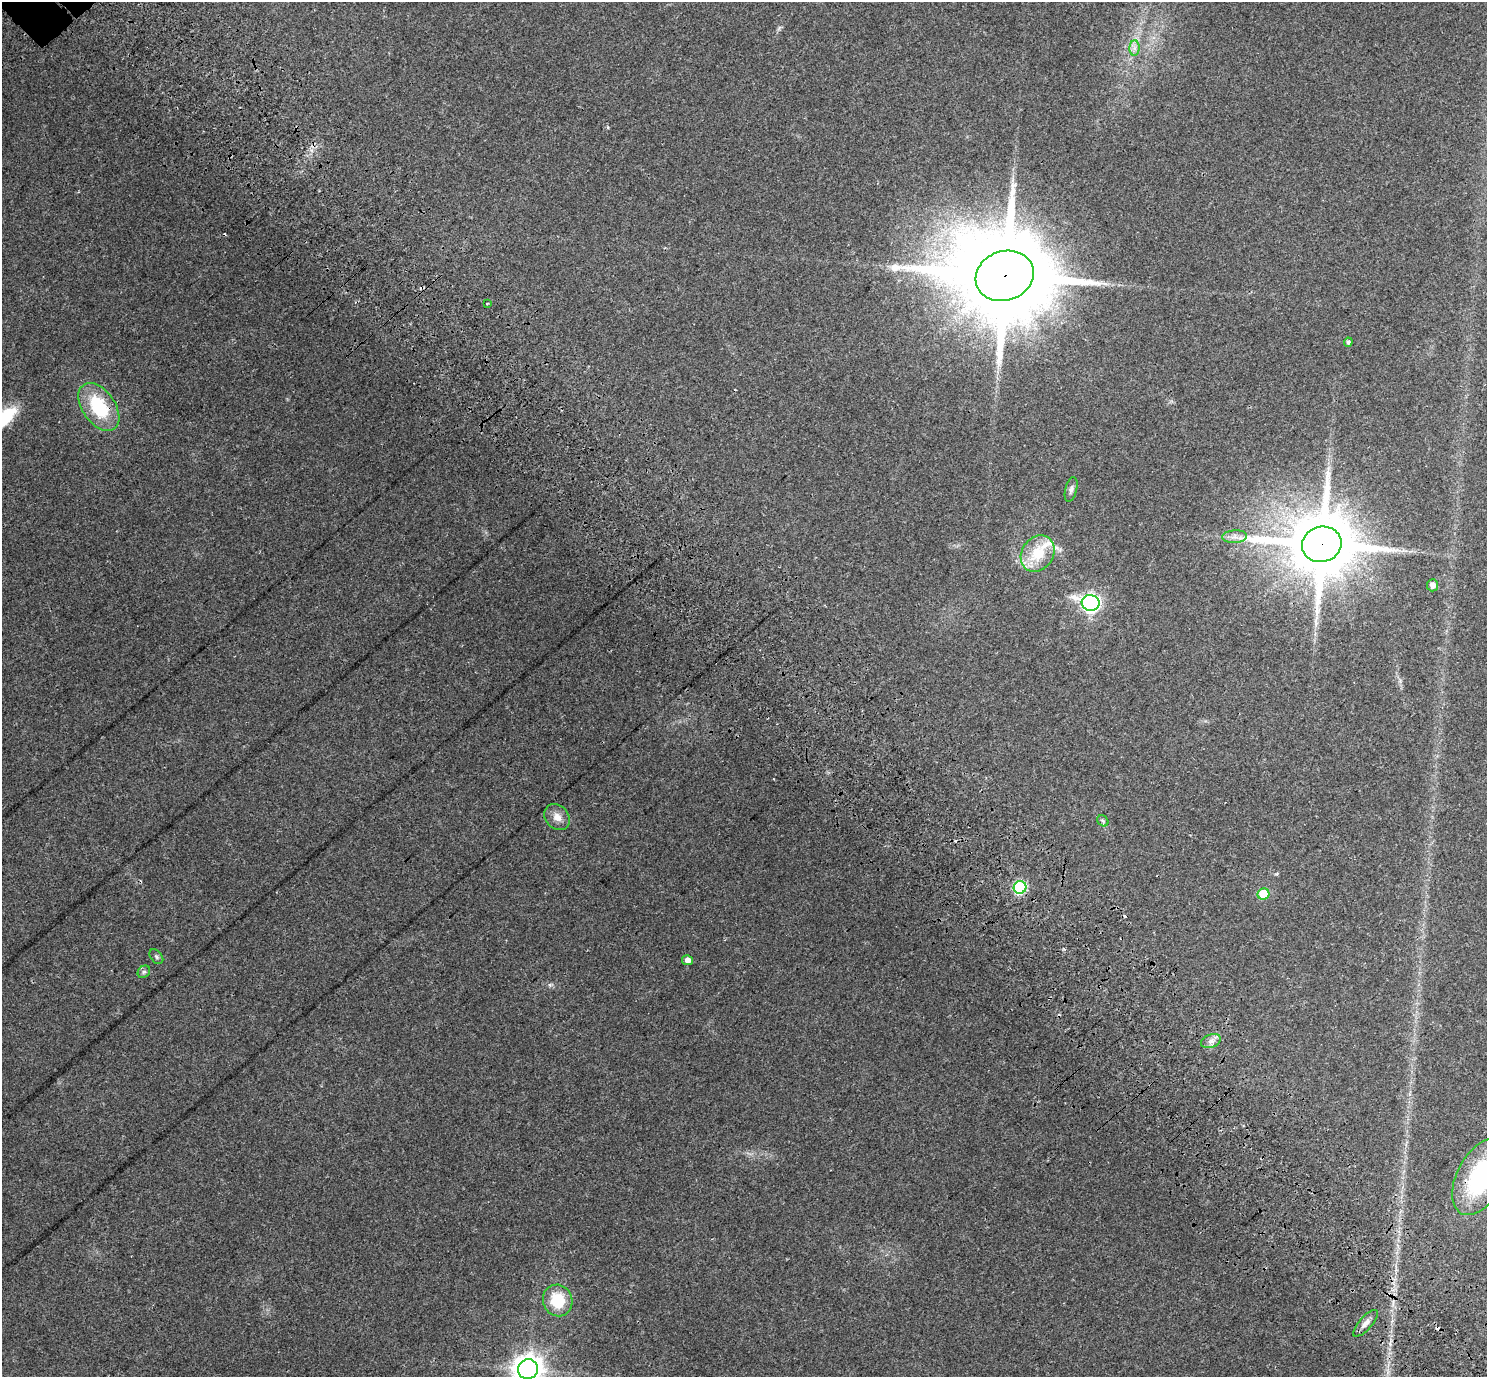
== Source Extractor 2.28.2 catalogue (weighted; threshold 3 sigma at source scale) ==
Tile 6 of 4 x 4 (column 2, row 2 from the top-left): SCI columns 1637-3121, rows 3138-4512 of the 6238 x 6212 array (HDU 1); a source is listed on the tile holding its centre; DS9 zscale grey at full resolution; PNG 1489 x 1379 px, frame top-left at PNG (2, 2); each listed source drawn as its Kron ellipse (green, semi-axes under 4 px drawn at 4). Shown black and unused: <1% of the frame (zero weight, under 3 of 4 exposures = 9% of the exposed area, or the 3 px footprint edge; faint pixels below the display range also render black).
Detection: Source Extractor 2.28.2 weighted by HDU 2 'WHT'; one run over the whole footprint, this tile lists its part. Background 0.109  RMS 0.0058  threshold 0.026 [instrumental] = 3 sigma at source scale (4.5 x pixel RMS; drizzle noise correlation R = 1.50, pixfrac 1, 0.0396/0.0396 arcsec/px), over >= 5 px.
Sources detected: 29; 5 cosmic-ray / hot-pixel residue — neither listed nor drawn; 1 inside a brighter listed object's ellipse — not listed separately; the other 23 listed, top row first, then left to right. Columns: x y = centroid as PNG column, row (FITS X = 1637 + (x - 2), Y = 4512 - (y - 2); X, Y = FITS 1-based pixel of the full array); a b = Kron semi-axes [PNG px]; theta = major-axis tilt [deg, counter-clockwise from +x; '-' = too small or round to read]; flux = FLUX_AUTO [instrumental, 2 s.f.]
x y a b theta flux
1134 48 8 5 90 2.1
1005 276 29 24 19 11000
487 303 3 2 - 0.63
1348 342 4 4 - 1.5
99 407 27 16 -55 33
1071 489 13 6 76 2
1235 537 12 6 3 3.2
1322 544 20 17 17 5300
1038 554 19 15 56 18
1432 585 6 5 - 3.1
1091 603 9 8 - 200
557 817 14 11 -47 5
1103 821 6 5 - 0.97
1020 887 6 6 - 75
1263 894 6 5 - 16
156 957 8 5 -51 1.2
687 960 5 5 - 3.4
144 972 7 5 43 1.2
1211 1041 10 6 21 2.7
1481 1177 42 23 61 72
558 1300 16 14 -67 19
1365 1323 17 6 48 3.5
528 1369 10 9 - 740
Overlapping masked pixels (flux is a lower limit): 4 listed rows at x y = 1005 276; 99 407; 1322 544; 1481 1177
Isophote crosses this tile's border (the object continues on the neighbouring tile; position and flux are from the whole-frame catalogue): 2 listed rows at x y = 1481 1177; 528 1369
Unlisted compact peaks at least as high as the median listed source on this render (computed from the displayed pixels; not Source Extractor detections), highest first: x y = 550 985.